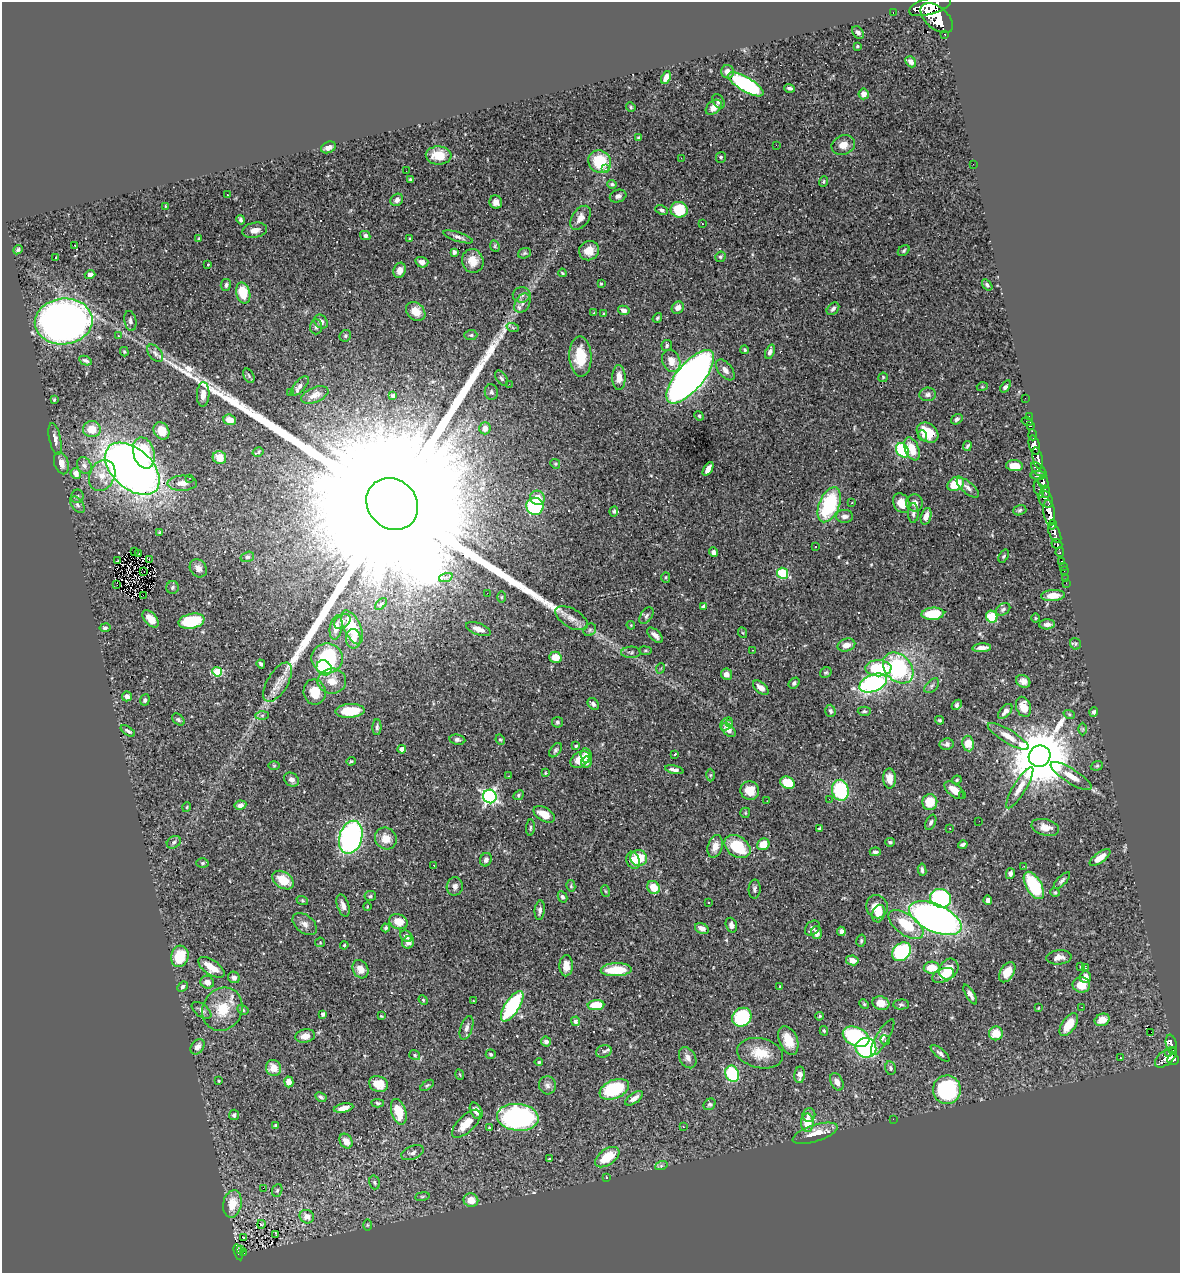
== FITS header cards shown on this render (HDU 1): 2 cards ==
NAXIS1  =                 1178
NAXIS2  =                 1271

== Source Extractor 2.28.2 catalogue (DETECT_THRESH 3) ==
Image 1178 x 1271 px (HDU 1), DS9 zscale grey, 1 PNG px = 1 image px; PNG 1182 x 1275 px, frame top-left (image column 1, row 1271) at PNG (2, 2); each listed source drawn as its Kron ellipse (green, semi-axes under 4 px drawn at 4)
Background 0.71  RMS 0.018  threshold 0.055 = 3 sigma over >= 5 px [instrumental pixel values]
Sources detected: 469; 1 with non-positive FLUX_AUTO (blend fragments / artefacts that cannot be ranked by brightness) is neither listed nor drawn; the other 468 listed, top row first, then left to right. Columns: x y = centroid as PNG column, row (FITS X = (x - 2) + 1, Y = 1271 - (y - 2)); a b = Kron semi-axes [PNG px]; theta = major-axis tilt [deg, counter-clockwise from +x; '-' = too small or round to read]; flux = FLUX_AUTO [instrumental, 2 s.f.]
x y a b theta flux
930 6 22 8 16 2300
893 13 3 2 - 9
937 18 19 11 -41 2700
858 33 7 5 -49 3.8
945 34 3 3 - 13
857 46 3 2 - 1.3
911 62 6 4 -50 5
727 72 7 6 - 7.9
666 77 7 4 68 8.1
746 84 20 7 -31 180
790 88 5 3 - 2.9
864 94 5 5 - 9.1
718 101 8 5 -58 4.1
631 107 5 4 - 1.4
714 107 9 6 41 10
639 138 3 3 - 1.8
776 145 2 2 - 7.1
843 145 12 9 21 11
328 147 8 5 25 5.5
439 155 13 9 -2 23
721 157 5 5 - 2.2
681 158 2 2 - 0.63
600 162 12 11 - 51
973 164 2 2 - 0.8
605 169 4 3 - 1.9
406 171 2 2 - 0.98
410 179 3 2 - 1.2
824 181 5 4 - 1.9
612 184 5 4 - 2.2
227 195 3 2 - 1.1
618 196 8 6 20 3.8
397 200 7 5 41 4.3
496 202 7 6 - 6.5
165 206 3 2 - 0.92
662 210 6 4 -25 2.9
679 210 8 8 - 43
580 218 13 8 56 10
241 220 5 3 - 2.4
702 224 2 2 - 0.87
255 230 12 7 10 9
365 236 5 4 - 3.1
458 237 16 4 -17 4.8
410 238 4 3 - 1.2
199 239 4 3 - 1.2
74 245 2 2 - 4.5
495 246 6 4 -64 1.6
18 250 5 4 - 2.5
589 251 10 9 - 15
904 251 6 4 41 2.3
454 252 4 4 - 3.1
524 253 7 5 21 2.1
56 257 3 2 - 0.92
720 257 5 5 - 2.2
473 261 12 10 -74 16
422 262 6 5 - 6.5
208 264 3 2 - 1.4
400 270 8 6 71 8
562 273 4 3 - 1.4
90 275 5 4 - 4.2
601 283 4 3 - 1.5
226 285 6 5 - 3.2
987 285 6 4 -54 2.6
243 293 10 7 -75 32
522 295 9 7 8 4.8
522 303 10 7 59 6.2
678 308 6 5 - 6.8
833 309 7 5 45 3.6
624 310 6 4 -14 4.8
416 312 10 8 -41 17
594 313 3 3 - 0.98
604 314 3 3 - 1.1
657 318 5 4 - 1.8
64 321 29 23 7 920
130 321 10 6 -79 4
321 322 8 6 -46 6.2
316 327 7 6 - 3.7
513 328 6 4 -19 1.5
471 335 6 5 - 2.1
118 336 3 3 - 2.1
345 336 6 5 - 2.3
667 346 6 5 - 2.6
745 350 4 4 - 2
124 352 5 4 - 1.5
770 352 7 4 70 4.5
155 353 10 6 -51 4.6
580 356 20 11 -88 37
85 361 7 4 -23 2.9
671 361 11 8 -66 13
725 370 12 7 -51 7
249 376 8 5 -61 2.2
619 377 12 6 -89 10
690 377 33 13 50 1300
883 377 5 4 - 1.4
501 378 9 5 -56 3.1
509 384 3 2 - 2.1
300 386 12 5 48 5.1
1006 386 7 3 54 3.5
982 387 5 3 - 1.2
291 392 3 2 - 0.84
491 392 8 6 -80 3.3
203 394 12 6 87 7.5
928 394 8 6 5 4.5
315 395 14 7 22 8.3
393 396 4 3 - 2.2
1025 398 2 2 - 6.3
54 400 3 2 - 1.2
699 416 5 4 - 1.6
1029 416 2 2 - 5.8
957 419 6 4 35 2.7
230 420 6 5 - 14
1027 421 6 3 -14 41
1030 426 4 2 - 19
485 428 6 5 - 7.9
92 429 9 8 - 20
161 431 9 7 -56 18
928 433 12 8 -38 30
1033 435 5 3 - 36
923 436 5 4 - 3.5
55 439 16 5 -78 6.1
1034 445 10 5 -75 710
967 446 5 3 - 2.4
912 449 12 6 -67 22
902 450 8 5 -54 98
258 452 6 3 31 1.7
144 453 16 10 -75 56
219 458 7 6 - 18
1038 458 11 5 -76 620
61 463 11 7 -73 8.3
555 464 5 4 - 1.5
84 466 8 7 - 5.3
1014 466 8 5 -4 17
132 469 32 20 -42 1000
708 469 8 4 58 8.2
1039 470 10 5 -43 190
76 473 5 5 - 8
102 475 16 12 63 17
1038 475 8 4 0 250
189 478 3 2 - 0.99
1043 482 7 5 -78 320
182 483 15 7 1 9.1
956 484 9 6 32 33
968 488 13 5 -40 6.2
1039 490 8 3 -69 120
1046 492 6 3 -82 170
77 496 7 6 - 2.8
537 498 7 7 - 13
1046 499 9 6 -58 480
852 503 3 3 - 1.4
901 503 10 7 -62 15
914 503 8 8 - 8.1
392 504 27 24 -45 310000
77 505 9 5 -53 3.3
829 505 18 10 68 99
535 506 8 8 - 90
1020 510 7 5 17 2.2
614 511 5 4 - 2.8
913 513 10 5 89 4.1
1049 513 13 5 -81 1100
844 516 8 6 -1 5.5
926 516 8 5 73 8.7
1053 524 5 3 - 190
160 532 4 4 - 1.5
1055 533 11 5 -64 550
1057 544 5 5 - 130
815 546 3 3 - 3.4
135 552 2 2 - 1
713 552 5 4 - 3.6
1060 552 4 3 - 42
139 553 3 2 - 1
1004 556 7 4 58 2.2
247 557 7 5 15 2.3
149 559 3 2 - 2.3
118 560 3 2 - 1.9
1062 561 3 3 - 31
1063 566 2 2 - 4.5
198 568 9 8 - 7
144 571 2 2 - 0.77
1064 571 3 2 - 8
783 573 5 5 - 83
446 577 7 4 19 3.2
666 577 5 4 - 1.7
1066 579 2 2 - 2.5
1066 583 2 2 - 4.7
117 585 3 2 - 1.2
172 587 6 6 - 2.7
487 593 3 2 - 3.1
143 595 2 2 - 250
1053 595 12 5 4 14
502 597 5 3 - 1.4
381 604 7 4 44 2.1
703 607 4 3 - 4.6
1003 609 8 5 30 2.9
933 614 11 6 4 44
646 616 9 5 56 3.2
992 617 6 5 - 40
571 618 18 9 -30 11
1035 618 4 3 - 1
150 619 10 6 -48 13
191 621 13 7 11 68
342 622 9 6 35 4.3
1047 624 8 5 2 5.6
631 625 4 4 - 1.5
336 627 12 6 79 9.9
352 627 18 8 -65 47
105 628 5 4 - 2.7
478 629 13 5 -21 10
590 630 7 5 45 2.9
743 633 5 3 - 1.3
655 635 10 5 -44 6.5
353 639 10 7 -88 10
1075 644 6 5 - 2.2
846 645 9 6 15 10
982 648 9 4 4 6.6
753 650 3 2 - 1.2
645 651 6 3 -8 1.4
631 652 10 5 1 3.2
555 657 6 5 - 16
327 658 15 15 - 90
261 664 4 3 - 2.5
324 668 8 7 - 120
661 668 5 3 - 1.1
878 668 13 8 -1 60
898 668 17 13 -46 140
217 672 5 4 - 58
826 672 6 5 - 1.9
726 674 5 5 - 6.8
332 681 14 12 1 17
1023 681 7 6 - 5.7
278 682 22 10 59 8.1
794 683 6 4 49 2.7
873 683 14 8 22 250
932 686 9 5 45 3.3
761 688 9 5 -39 7
315 692 13 11 -79 23
127 696 5 5 - 4.9
145 700 5 4 - 2.8
593 704 6 5 - 3.5
957 705 6 4 44 3
1023 707 10 7 -72 15
350 711 14 7 4 36
830 711 6 5 - 3.5
864 711 6 4 1 2
1005 711 9 5 49 4.9
1094 712 4 4 - 2.8
1069 714 6 3 -19 1.5
262 715 7 4 1 2.3
178 720 7 5 -39 2.6
939 720 4 3 - 1.6
557 722 5 5 - 2.6
730 723 3 3 - 2
727 724 7 5 48 4.8
377 727 8 4 89 2.8
1083 729 6 4 90 1.5
728 730 9 5 -42 7
128 731 8 3 -34 2.9
1008 736 24 6 -31 14
457 740 8 5 -8 3.5
500 740 5 4 - 1.6
947 744 7 5 9 3.6
968 744 8 5 -82 19
576 746 3 3 - 1.7
402 749 4 4 - 10
556 750 8 5 53 2.5
675 754 3 3 - 1.8
586 755 7 5 -85 7.6
1040 756 11 10 - 11000
580 759 10 7 35 19
351 761 4 4 - 1.6
586 762 5 5 - 6.6
274 766 6 4 0 1.3
1097 766 6 4 21 1.8
674 770 9 4 -12 4.9
545 773 4 3 - 1.1
710 775 6 4 89 1.7
509 776 3 2 - 1.2
1071 776 24 7 -32 15
890 778 10 6 -87 13
291 780 8 6 -35 5
957 780 5 4 - 1.6
787 783 8 6 -24 34
1020 788 24 6 59 13
840 790 10 8 -81 88
954 790 11 6 -40 16
750 791 9 9 - 15
518 795 5 4 - 1.7
490 796 7 6 - 290
962 796 3 2 - 1.4
829 799 3 2 - 1.2
767 801 2 2 - 0.65
930 802 8 7 - 27
240 805 6 4 11 6
187 807 5 3 - 1.1
745 813 5 5 - 1.5
544 814 11 6 -31 18
979 821 2 2 - 0.53
931 822 8 5 64 3.1
1045 827 14 8 -14 13
530 828 8 3 85 1.9
950 828 2 2 - 0.68
820 829 4 3 - 4.6
351 837 17 11 74 290
386 838 11 10 - 15
174 842 7 5 35 3
890 842 4 4 - 2.3
763 844 6 5 - 20
963 845 5 4 - 3.7
715 846 11 7 74 10
737 847 14 10 -35 54
875 852 5 4 - 3.6
639 858 8 8 - 33
1100 858 12 5 36 11
486 860 7 5 69 4.4
633 860 9 6 -69 9.5
202 863 6 5 - 2.3
434 865 3 2 - 1.4
1024 866 3 3 - 0.97
922 870 6 3 -83 3.3
1010 874 5 4 - 4.7
283 880 12 8 -34 24
1062 881 11 4 46 3.3
1034 885 15 7 -59 81
455 886 9 8 - 6
571 886 6 4 -78 1.7
654 887 7 6 - 18
755 889 9 6 87 3.7
605 891 6 3 -70 1.2
1055 892 5 4 - 1.5
370 896 6 5 - 2.1
563 897 6 4 -61 3.3
941 898 10 9 - 210
302 900 6 4 -20 1.7
988 900 5 4 - 5.6
708 902 3 2 - 2
343 905 11 5 -72 6.3
367 906 4 3 - 1
877 907 12 10 -69 21
540 910 10 5 84 4.4
878 914 9 6 75 10
935 918 28 13 -24 690
398 922 9 7 -24 16
305 924 14 9 -38 7
731 925 7 5 -71 5.6
906 925 20 10 -36 46
386 928 4 4 - 1.8
702 928 7 5 -27 6.3
812 928 8 6 45 4.4
841 931 4 4 - 4.3
817 933 6 5 - 7.2
406 936 6 5 - 4.9
861 941 6 4 76 1.9
320 942 5 4 - 1.3
408 942 6 5 - 5.4
344 945 4 3 - 1.2
901 952 10 8 43 120
180 956 11 8 76 33
1059 957 13 7 5 7.4
852 960 6 5 - 9.4
566 966 11 6 89 11
1081 966 3 3 - 1.4
211 967 15 7 -34 20
932 968 8 6 3 22
1086 968 3 2 - 0.91
361 969 9 7 -61 12
949 969 11 9 54 28
616 970 15 6 2 35
1007 972 11 6 58 19
943 975 11 6 21 14
234 977 6 5 - 4.6
1085 977 6 5 - 7.9
207 982 7 6 - 8.1
1081 985 9 7 -9 17
780 986 3 3 - 1.2
182 987 5 4 - 2.7
970 994 11 4 -59 4.8
423 1000 5 4 - 1.5
473 1001 3 2 - 0.99
881 1003 8 6 -17 13
864 1004 5 4 - 1.5
901 1004 8 5 2 2.2
596 1005 8 5 5 32
512 1006 17 7 57 110
1082 1007 3 2 - 0.9
1038 1008 4 2 - 0.84
222 1009 22 19 62 37
202 1010 11 6 -37 3.8
243 1010 6 4 -29 2
323 1014 4 4 - 2.8
381 1016 4 2 - 0.91
819 1016 4 3 - 1.5
742 1017 10 9 - 98
1102 1020 7 6 - 14
575 1021 4 4 - 4.5
1069 1025 13 7 55 24
466 1028 12 6 72 5
824 1031 5 3 - 1.8
1151 1032 3 2 - 820
996 1033 7 7 - 21
305 1036 10 6 11 8.7
856 1037 14 9 -25 130
883 1037 20 6 60 8
788 1040 15 9 -68 22
885 1040 5 4 - 2
546 1042 5 5 - 4.1
1171 1044 9 5 -79 150
197 1047 8 6 52 5.8
866 1048 10 10 - 170
1172 1050 3 3 - 98
604 1051 8 6 18 3.3
760 1053 23 15 -11 29
940 1053 11 4 -40 3.9
1169 1053 4 3 - 43
491 1054 5 5 - 2.5
415 1055 5 5 - 2.2
688 1058 11 8 -61 7.3
1120 1058 3 2 - 1.2
1166 1058 13 7 39 390
1173 1059 6 5 - 250
539 1062 4 4 - 1.7
273 1068 8 7 - 15
890 1068 7 5 -79 2.6
732 1074 8 6 -69 86
460 1075 5 3 - 1.2
800 1075 8 5 85 6.2
219 1081 3 2 - 1
289 1082 5 4 - 8.6
837 1082 9 6 -62 8.4
378 1084 10 7 -24 17
427 1085 7 4 35 1.7
547 1085 9 8 - 5.4
614 1089 15 9 23 88
947 1090 14 14 - 110
321 1097 6 4 -29 2.3
634 1098 10 5 35 7.3
378 1103 6 4 -4 2
710 1104 6 5 - 2.4
343 1108 10 4 11 9.2
476 1111 9 5 -62 8.1
399 1112 13 7 -73 28
234 1115 5 5 - 3.2
809 1115 6 6 - 4.8
518 1117 21 13 -6 270
893 1119 2 2 - 4.1
807 1123 9 6 -89 25
466 1124 18 8 44 21
275 1126 3 3 - 2.6
683 1127 3 2 - 1.4
489 1128 4 3 - 1.4
815 1133 23 8 18 19
346 1141 8 6 -57 8.8
413 1153 12 6 21 4.7
607 1157 14 7 35 33
549 1159 3 3 - 1.6
661 1166 6 4 19 2
606 1177 3 2 - 0.74
375 1182 7 5 -73 2.2
263 1188 2 2 - 0.9
277 1190 6 5 - 2
422 1196 7 4 8 1.7
471 1200 7 6 - 16
232 1204 14 9 79 22
307 1217 7 6 - 10
261 1224 4 2 - 1.8
367 1225 6 4 -90 1.3
276 1235 4 2 - 0.49
243 1237 3 2 - 3.3
241 1249 3 2 - 15
238 1252 8 3 -74 100
244 1253 3 2 - 4.5
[1 non-positive-flux detection neither listed nor drawn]